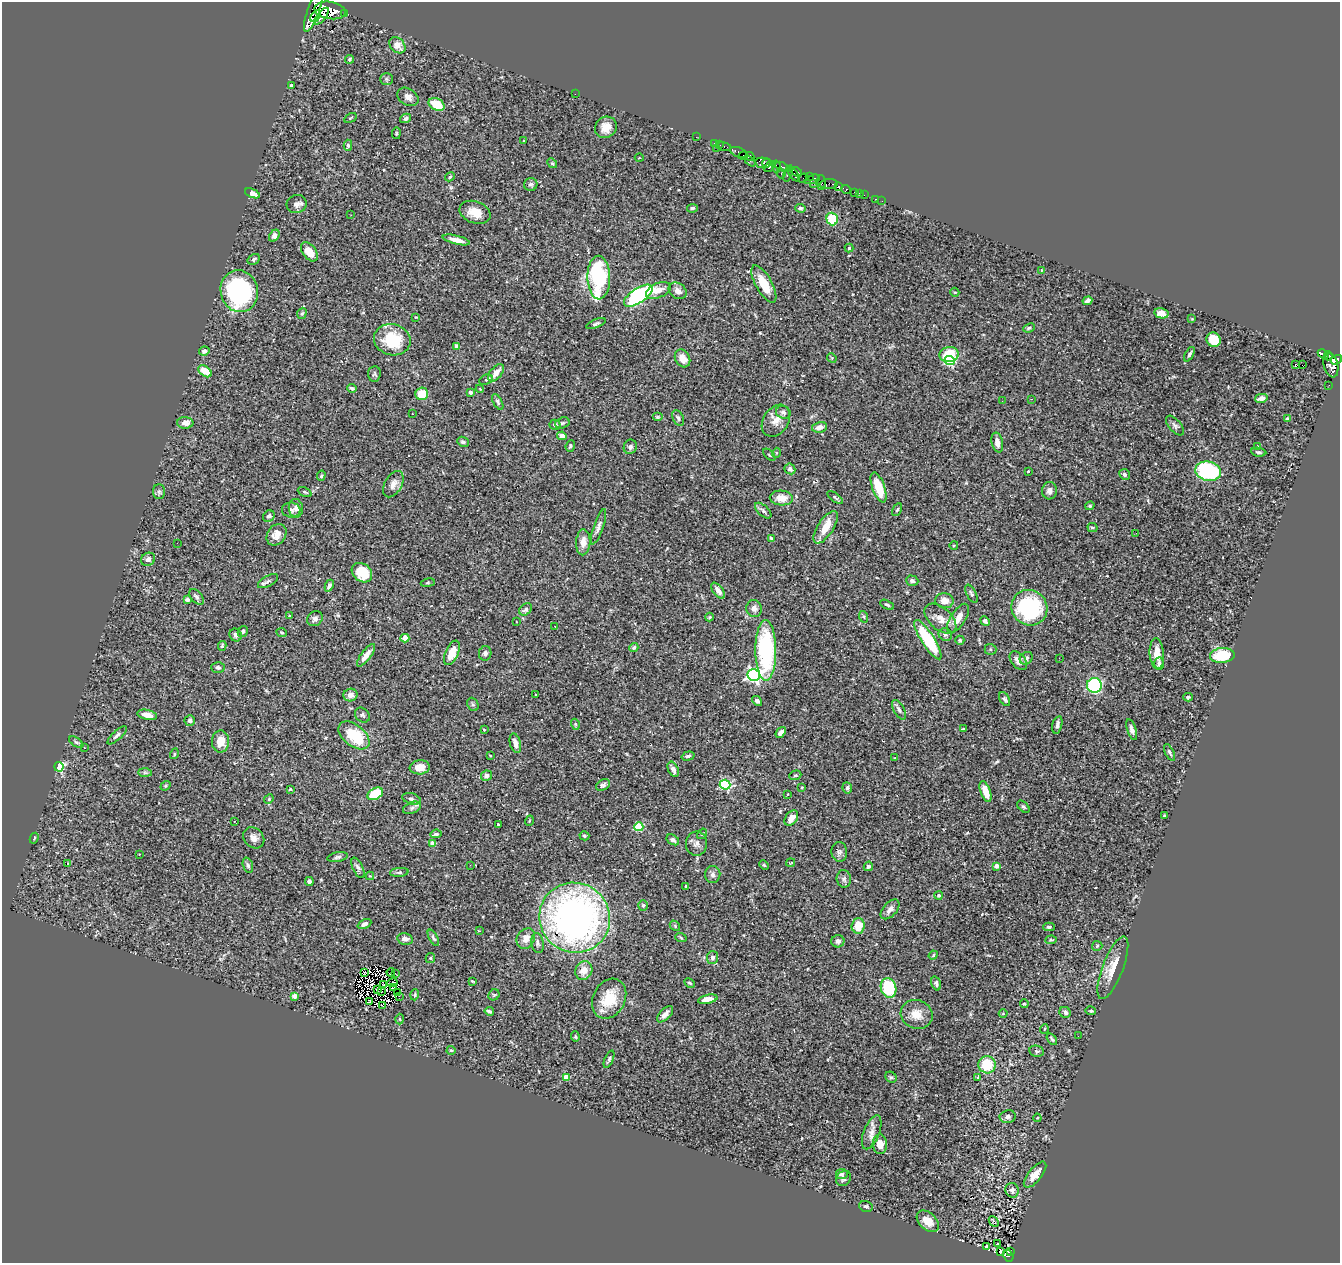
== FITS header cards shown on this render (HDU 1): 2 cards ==
NAXIS1  =                 1338
NAXIS2  =                 1261

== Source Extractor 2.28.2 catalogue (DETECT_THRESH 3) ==
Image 1338 x 1261 px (HDU 1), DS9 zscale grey, 1 PNG px = 1 image px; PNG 1342 x 1265 px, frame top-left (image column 1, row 1261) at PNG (2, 2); each listed source drawn as its Kron ellipse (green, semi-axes under 4 px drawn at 4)
Background 0.472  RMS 0.024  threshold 0.0716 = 3 sigma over >= 5 px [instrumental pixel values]
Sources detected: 359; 2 with non-positive FLUX_AUTO (blend fragments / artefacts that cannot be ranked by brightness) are neither listed nor drawn; the other 357 listed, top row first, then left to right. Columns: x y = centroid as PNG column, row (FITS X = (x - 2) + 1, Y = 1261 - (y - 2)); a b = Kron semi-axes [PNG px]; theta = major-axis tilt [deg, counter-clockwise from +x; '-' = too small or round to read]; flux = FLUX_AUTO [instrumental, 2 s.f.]
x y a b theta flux
314 9 24 5 70 5000
330 10 15 8 -9 10000
344 13 3 3 - 210
316 16 6 4 53 2200
321 16 10 3 51 2400
397 45 9 7 -47 14
350 59 4 4 - 2.2
386 79 6 5 - 3.3
291 85 3 3 - 4.3
575 94 2 2 - 4.7
408 97 11 8 -32 8.5
437 104 8 6 -28 35
350 118 6 3 31 1.6
406 118 6 4 29 4.2
606 127 11 10 - 16
396 133 6 3 82 1.8
696 137 2 2 - 9.2
524 141 4 2 - 1.2
714 143 2 2 - 14
348 145 5 4 - 2.7
720 145 2 2 - 17
724 146 7 3 -14 40
716 148 2 2 - 90
739 152 9 5 -22 600
743 156 5 3 - 690
750 156 4 3 - 410
639 158 4 3 - 1.2
750 161 6 2 -47 38
552 163 5 4 - 2.1
763 163 8 5 -9 480
767 163 4 3 - 280
770 167 6 3 50 650
776 167 6 4 -80 570
782 167 7 3 -23 130
796 172 6 2 -31 280
781 173 5 4 - 620
788 173 8 3 72 60
794 175 7 3 -54 590
810 176 4 3 - 490
450 177 5 4 - 2.1
803 178 5 2 - 430
812 179 8 4 17 180
821 182 7 5 89 81
813 183 3 2 - 180
531 184 6 6 - 3.7
828 184 9 5 3 85
838 187 4 3 - 1000
846 190 5 3 - 140
855 192 4 2 - 44
252 193 8 4 -22 7.7
859 193 3 3 - 21
864 195 2 2 - 13
875 199 3 2 - 4.6
882 201 2 2 - 4
297 204 10 9 - 6.8
692 208 5 4 - 3.4
800 208 5 4 - 3
475 212 16 10 -21 20
351 215 3 2 - 1.7
832 219 6 5 - 52
274 236 6 5 - 7.4
456 240 14 4 -14 12
849 248 4 4 - 2
309 252 11 6 -53 23
254 259 6 5 - 3.3
1042 270 4 3 - 0.97
599 278 22 11 -88 170
764 284 21 8 -61 34
658 290 13 7 21 15
239 291 21 18 -76 230
678 291 10 7 -36 11
955 292 4 4 - 1.6
638 296 16 7 34 260
1087 301 5 4 - 4.6
302 313 6 4 71 2.6
1161 313 7 5 -11 12
416 317 3 3 - 1.2
1192 319 3 2 - 1.1
596 324 10 4 22 3.2
1029 328 6 4 23 3.2
392 340 18 15 -13 64
1214 340 7 6 - 29
457 346 4 4 - 6.4
204 351 5 4 - 4
949 354 9 7 10 46
1189 354 8 4 60 3.6
1323 354 6 3 -23 190
1328 356 4 3 - 190
682 358 9 7 -61 16
832 358 5 4 - 1.8
1336 360 6 4 34 660
950 361 5 4 - 150
1295 365 4 3 - 69
1302 365 2 2 - 1600
1331 365 12 7 -77 870
205 371 7 5 -38 24
496 373 10 5 49 13
374 374 8 6 84 2.8
486 380 7 5 26 2.8
1329 385 2 2 - 5
352 388 5 4 - 3.9
480 389 4 3 - 1.2
470 392 3 3 - 5.9
422 394 6 6 - 32
1261 398 6 4 13 8.1
1032 399 2 2 - 1.2
1002 401 3 2 - 1.2
498 402 9 4 -61 3.5
783 412 7 6 - 4.8
412 414 2 2 - 1.2
657 417 5 4 - 1.9
678 418 8 5 -62 3.8
1287 419 3 3 - 6.2
776 421 17 12 56 16
185 423 8 6 -1 9.2
562 423 7 5 17 3.4
555 425 5 5 - 5
1175 425 12 6 -50 5
820 427 8 5 11 9.9
562 436 4 3 - 18
463 442 6 5 - 3.3
997 442 10 5 -77 12
570 446 6 4 69 2.3
1258 446 3 3 - 1.2
630 447 7 6 - 4.8
1259 452 8 4 -9 3.1
776 453 5 3 - 1.4
769 455 8 3 -45 1.8
790 469 6 5 - 4.1
1028 471 3 2 - 1.3
1208 471 13 9 -14 130
1125 474 6 5 - 3.9
321 476 5 4 - 2.4
393 484 14 8 60 11
878 487 16 6 -70 42
1049 491 8 7 - 7.8
159 492 7 6 - 3.6
305 492 7 4 -25 2.1
835 497 9 4 -37 2.9
781 498 11 7 -2 19
1090 506 5 3 - 1.9
296 508 9 7 -83 6.9
291 510 9 7 -8 4.9
897 510 7 3 62 2
763 511 10 5 -43 4.3
269 516 6 5 - 3.5
598 527 18 5 70 6.9
826 527 19 8 57 26
1092 527 5 4 - 2.8
1136 533 2 2 - 1.7
276 535 11 9 55 15
771 538 4 3 - 2.1
583 542 13 7 87 13
177 543 2 2 - 1.5
954 545 4 3 - 1.3
148 559 7 6 - 5.2
362 573 11 8 -39 44
268 581 11 5 29 4.5
912 581 6 5 - 3.9
428 583 7 3 9 1.9
329 586 6 4 64 5.1
718 591 9 5 -51 9
971 594 10 4 -62 3.5
196 597 9 5 -50 4
187 600 4 4 - 4.8
944 601 9 7 -7 11
887 605 7 4 -26 2.9
1029 608 18 17 - 150
526 609 7 5 40 4.4
754 609 8 8 - 8.8
290 616 4 3 - 2.1
709 617 4 4 - 1.6
864 617 6 3 -72 1.9
958 618 17 7 57 15
315 619 8 7 - 5.2
940 619 19 11 -42 17
985 621 5 4 - 3.5
516 622 3 3 - 3.1
555 626 2 2 - 1.4
243 631 6 5 - 3.7
282 633 5 3 - 1.4
236 635 7 6 - 4.8
945 635 7 6 - 3.6
405 638 4 4 - 17
928 640 23 6 -57 100
960 640 4 4 - 2
222 646 5 3 - 2
634 647 5 3 - 2.5
991 649 6 5 - 2.9
766 650 30 10 -90 180
452 653 13 6 66 27
485 653 7 6 - 4.8
1157 654 15 7 -85 19
366 655 13 5 53 14
1222 655 12 7 4 61
1026 658 7 6 - 4.8
1059 658 2 2 - 2.1
1018 661 11 7 -49 12
1159 664 6 4 86 4.8
218 667 6 5 - 3.5
754 675 6 6 - 530
1094 685 7 7 - 160
350 695 7 6 - 9.6
536 695 3 2 - 1.2
1188 697 4 3 - 2.1
1005 699 7 4 -60 2.7
757 701 5 4 - 4.2
473 704 7 5 -68 3.3
899 710 11 5 -61 5.2
147 715 10 5 -13 13
362 715 8 6 -47 3.6
190 720 5 5 - 3.6
575 724 5 3 - 1.4
1057 725 9 5 75 5.4
964 729 3 2 - 1.4
484 730 3 2 - 1.8
1132 730 10 4 -72 6.1
781 732 6 4 51 5.4
117 735 12 4 42 4.9
354 735 18 10 -39 66
76 742 8 4 -34 2.8
220 742 11 8 87 22
515 743 10 5 -74 9.8
85 748 2 2 - 1.3
1169 752 9 3 -64 2.8
174 754 5 3 - 1.4
490 756 3 2 - 1.5
688 756 6 4 17 3.1
895 758 3 3 - 1.3
59 767 5 4 - 190
420 767 10 7 5 18
673 769 8 5 -65 5.8
145 772 7 4 -1 2.7
795 775 6 4 19 2.2
486 776 5 5 - 7
603 785 7 5 29 3.5
725 785 5 5 - 160
165 786 5 4 - 1.9
802 787 4 2 - 1.3
847 788 5 4 - 4.2
290 789 3 2 - 1.2
986 791 11 5 -70 25
375 794 8 5 30 51
788 794 3 2 - 0.98
269 799 5 4 - 2
411 799 9 5 -17 5
1023 807 7 4 -44 2.8
412 808 9 5 22 4.7
1164 815 3 3 - 1.5
791 818 8 5 54 13
234 821 3 3 - 1.2
529 821 5 3 - 1.3
498 824 3 2 - 1.7
639 827 4 4 - 77
436 834 6 4 6 3.3
702 834 6 4 55 1.7
584 836 5 4 - 2.8
34 838 5 4 - 2
254 838 11 9 -42 9.1
673 840 7 4 -32 4.3
433 844 4 4 - 21
696 844 12 10 86 8.7
839 852 10 8 -87 5
139 854 3 3 - 1.7
337 857 10 5 10 4
68 863 3 2 - 2.1
791 863 4 2 - 1.1
248 865 8 5 -72 3.1
470 865 2 2 - 2.9
764 865 5 3 - 1.5
868 866 5 4 - 3.6
996 866 4 4 - 9
358 868 11 5 -65 4.8
399 872 9 4 5 3.2
713 874 8 7 - 6.1
370 876 4 4 - 1.3
844 879 9 7 -77 5
309 881 5 4 - 5.3
686 886 3 3 - 1.9
938 895 4 4 - 2.3
643 905 5 4 - 2.5
890 909 12 6 48 7.9
575 918 36 34 -36 730
364 924 7 4 26 5.9
675 926 6 4 -49 1.9
858 926 8 6 87 27
1049 927 6 4 -1 3
479 931 3 2 - 1.4
433 938 9 4 -62 3.2
681 938 6 3 -20 1.5
405 939 8 5 -12 7.3
526 939 11 8 59 15
1051 940 6 4 6 2
838 941 6 6 - 4.8
538 943 10 6 -80 4.7
1097 946 5 5 - 2.1
933 955 5 4 - 1.8
713 957 6 5 - 5.4
430 958 5 4 - 2.2
1113 968 33 10 69 27
584 970 9 8 - 18
364 972 3 2 - 1.3
391 972 4 2 - 6.2
395 973 2 2 - 0.87
473 981 3 2 - 1.6
392 983 5 2 - 2.5
689 983 6 4 -27 2.2
936 983 7 4 -72 4.1
384 985 2 2 - 1.3
393 988 3 2 - 0.97
889 988 10 7 -74 76
377 989 3 2 - 2.3
381 991 2 2 - 1.6
398 992 2 2 - 0.84
415 995 6 3 72 1.9
494 995 6 5 - 2.1
295 996 4 4 - 18
399 996 3 2 - 2.9
609 999 21 16 63 49
708 999 10 4 12 13
369 1001 3 2 - 2.1
1024 1004 4 3 - 1.9
383 1006 3 2 - 3.6
489 1011 5 3 - 3
1091 1011 5 4 - 2.9
1065 1012 6 5 - 5.2
665 1014 10 5 45 9.1
917 1014 16 14 -23 22
1003 1014 4 3 - 1.2
400 1019 5 3 - 1.3
1044 1029 5 3 - 1.2
575 1036 5 4 - 2.1
1078 1036 2 2 - 3
1052 1039 6 3 -53 2.3
451 1050 4 4 - 1.9
1037 1051 7 5 -12 3.2
609 1059 9 4 66 2.9
987 1065 9 8 - 51
891 1077 6 5 - 2.7
978 1077 3 3 - 13
567 1078 4 4 - 34
1008 1116 8 6 10 4.5
1037 1118 4 4 - 1.7
872 1132 18 7 68 12
880 1144 10 7 -86 15
842 1174 6 5 - 4.3
1035 1175 16 6 51 14
844 1178 8 7 - 4.6
1012 1190 7 6 - 7.1
866 1206 7 5 -21 3.4
928 1221 13 8 -42 18
994 1221 6 3 -46 3.1
997 1243 3 2 - 2.5
986 1246 3 2 - 1.6
1001 1251 3 2 - 0.96
1010 1251 3 2 - 8.2
1008 1256 6 5 - 58
At the frame edge (FLAGS 8, measured only in part): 2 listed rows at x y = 314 9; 1336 360
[2 non-positive-flux detections neither listed nor drawn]